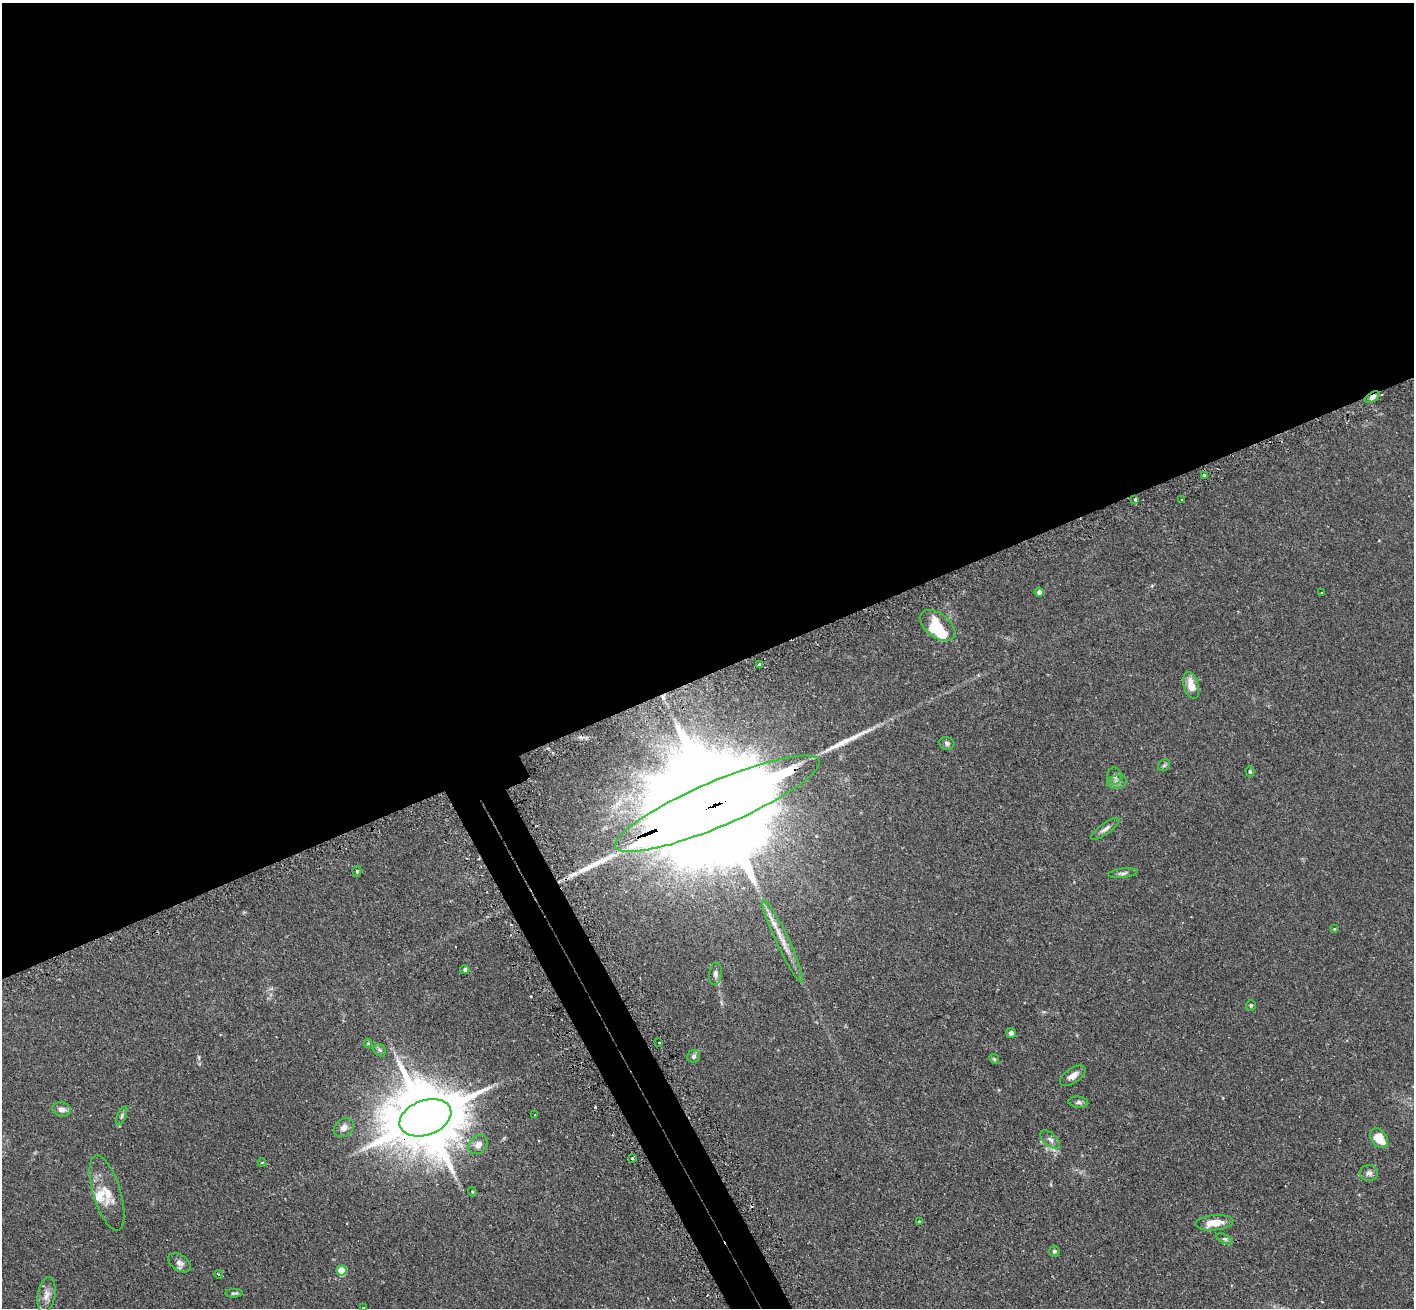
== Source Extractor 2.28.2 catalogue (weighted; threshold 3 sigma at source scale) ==
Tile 2 of 4 x 4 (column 2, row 1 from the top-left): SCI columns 1456-2867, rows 4098-5403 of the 5734 x 5719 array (HDU 1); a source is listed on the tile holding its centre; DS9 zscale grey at full resolution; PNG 1416 x 1310 px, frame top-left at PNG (2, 3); each listed source drawn as its Kron ellipse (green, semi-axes under 4 px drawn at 4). Shown black and unused: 53% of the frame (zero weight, under 2 of 3 exposures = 4% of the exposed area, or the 3 px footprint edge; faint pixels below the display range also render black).
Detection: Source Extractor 2.28.2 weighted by HDU 2 'WHT'; one run over the whole footprint, this tile lists its part. Background 0.153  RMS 0.0061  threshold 0.0275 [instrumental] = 3 sigma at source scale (4.5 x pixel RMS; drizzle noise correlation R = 1.50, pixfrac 1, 0.05/0.05 arcsec/px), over >= 5 px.
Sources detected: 63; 1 inside a brighter object's white glare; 5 cosmic-ray / hot-pixel residue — neither listed nor drawn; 3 inside a brighter listed object's ellipse — not listed separately; the other 54 listed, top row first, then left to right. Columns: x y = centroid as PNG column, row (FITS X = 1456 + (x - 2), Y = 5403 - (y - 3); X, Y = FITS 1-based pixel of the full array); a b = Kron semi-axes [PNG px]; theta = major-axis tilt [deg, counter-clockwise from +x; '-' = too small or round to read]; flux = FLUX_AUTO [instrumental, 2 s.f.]
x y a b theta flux
1372 397 8 4 30 2.2
1205 475 4 3 - 2.4
1135 499 3 3 - 3
1182 499 3 2 - 0.66
1039 592 5 4 - 1.8
1322 593 3 3 - 0.73
938 626 20 12 -38 17
759 664 3 2 - 0.84
1191 685 14 7 -73 7.7
947 743 8 6 -20 1.3
1164 765 7 5 44 0.88
1250 771 5 4 - 0.89
1115 776 8 7 - 2.1
1117 782 10 6 9 2.3
717 804 110 22 23 50000
1105 829 17 5 36 2.5
357 871 5 4 - 0.63
1123 873 15 4 7 1.8
1334 929 4 3 - 0.51
783 941 45 6 -65 9.2
465 969 5 4 - 1.2
715 974 11 6 83 2.3
1251 1005 5 5 - 0.85
1011 1033 5 4 - 1.6
659 1043 3 3 - 1.1
368 1044 4 4 - 0.88
380 1050 7 5 -45 1
694 1056 6 6 - 1.5
994 1059 5 4 - 0.82
1073 1076 14 7 34 3.7
1078 1102 10 5 -5 1.6
61 1109 9 7 -15 2.8
535 1115 3 2 - 0.44
122 1116 10 4 66 1.3
425 1118 27 17 20 6600
344 1127 11 8 41 3.4
1379 1138 11 8 -51 11
1050 1140 12 6 -42 2.3
478 1144 11 8 44 4
632 1158 3 3 - 0.74
262 1163 4 3 - 0.62
1369 1173 9 8 - 2.3
472 1192 5 3 - 0.59
107 1193 39 13 -73 11
919 1222 4 3 - 2.7
1215 1223 19 7 6 9
1224 1239 9 4 -26 0.98
1054 1251 5 5 - 1.3
179 1263 12 8 -34 3.1
342 1271 5 5 - 21
218 1274 4 3 - 0.53
234 1293 9 4 1 1
46 1295 18 8 80 4.6
363 1308 3 2 - 0.6
Overlapping masked pixels (flux is a lower limit): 3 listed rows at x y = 1372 397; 717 804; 425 1118
Isophote crosses this tile's border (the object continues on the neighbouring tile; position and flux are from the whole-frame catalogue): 1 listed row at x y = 363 1308